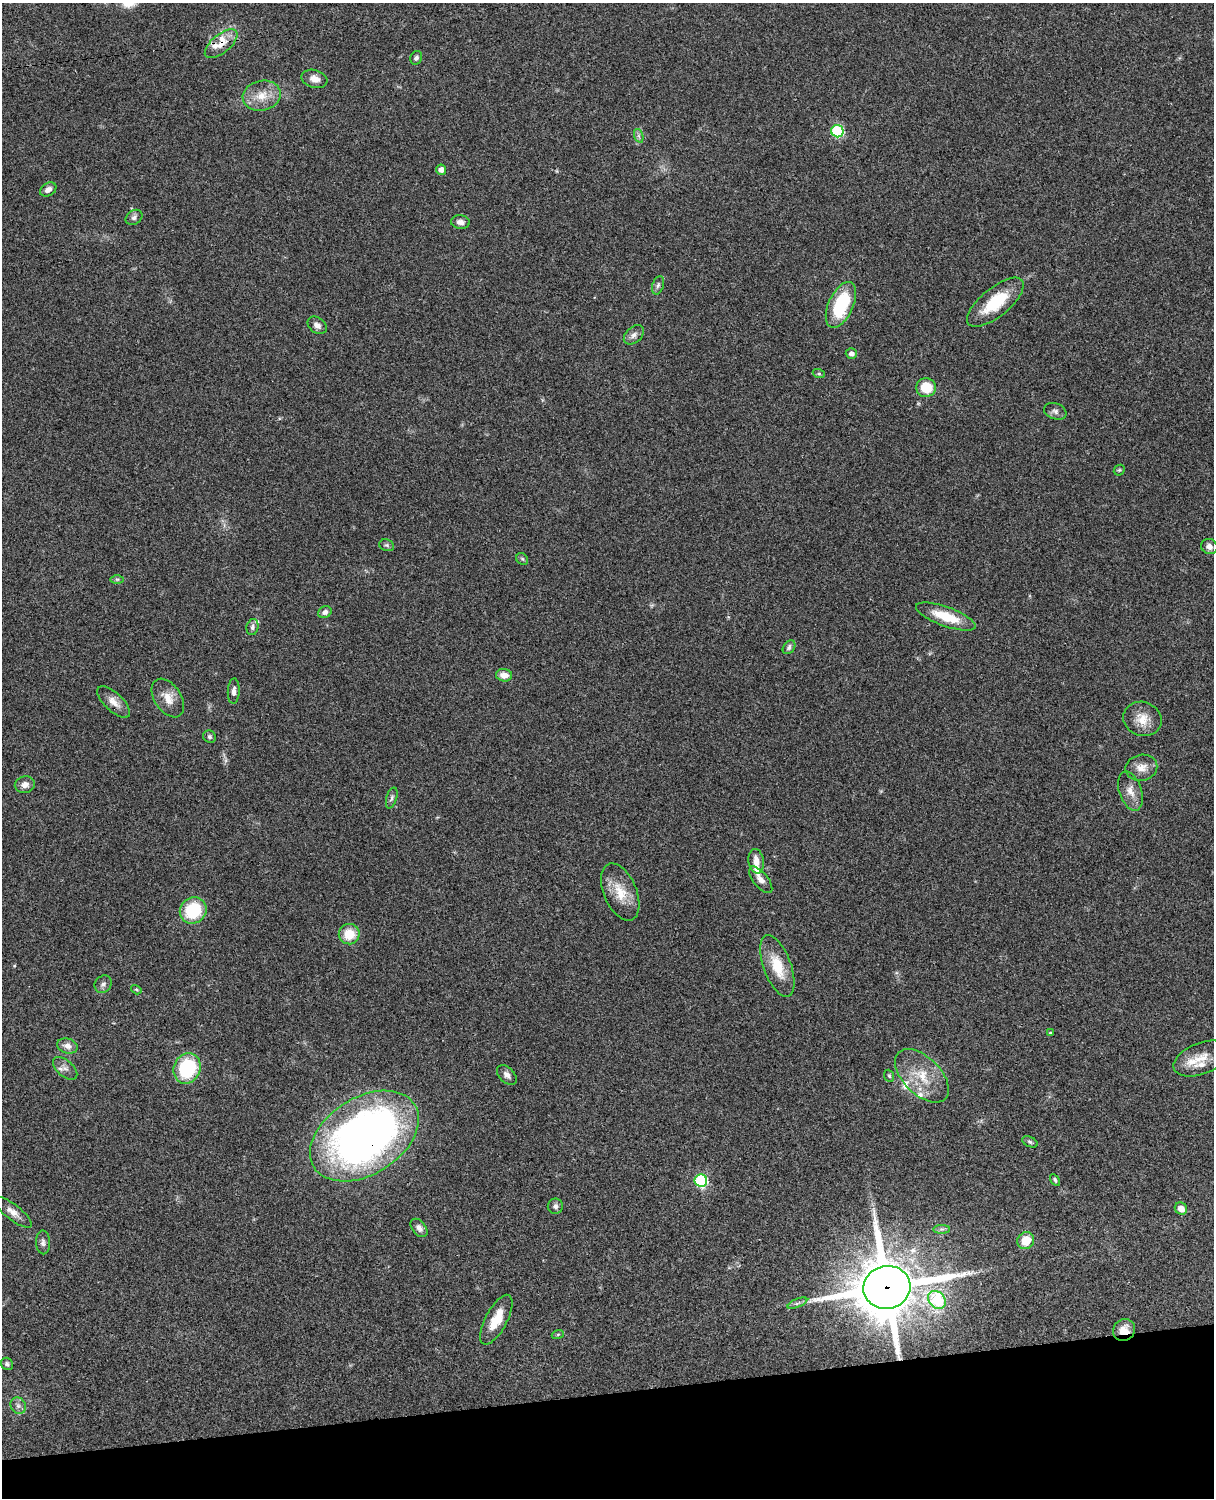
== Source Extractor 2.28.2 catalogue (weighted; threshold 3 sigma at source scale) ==
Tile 10 of 4 x 3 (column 2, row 3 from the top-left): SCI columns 1334-2545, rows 277-1772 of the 5089 x 4927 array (HDU 1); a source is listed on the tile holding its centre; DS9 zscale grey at full resolution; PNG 1216 x 1500 px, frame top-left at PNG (2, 3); each listed source drawn as its Kron ellipse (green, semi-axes under 4 px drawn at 4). Shown black and unused: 7% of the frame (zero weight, under 3 of 4 exposures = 6% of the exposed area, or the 3 px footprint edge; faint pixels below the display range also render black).
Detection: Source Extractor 2.28.2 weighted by HDU 2 'WHT'; one run over the whole footprint, this tile lists its part. Background 0.0759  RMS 0.0057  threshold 0.0257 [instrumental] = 3 sigma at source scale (4.5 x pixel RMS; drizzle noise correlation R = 1.50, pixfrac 1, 0.05/0.05 arcsec/px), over >= 5 px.
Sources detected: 82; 1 too faint to see at this stretch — neither listed nor drawn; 8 inside a brighter listed object's ellipse — not listed separately; the other 73 listed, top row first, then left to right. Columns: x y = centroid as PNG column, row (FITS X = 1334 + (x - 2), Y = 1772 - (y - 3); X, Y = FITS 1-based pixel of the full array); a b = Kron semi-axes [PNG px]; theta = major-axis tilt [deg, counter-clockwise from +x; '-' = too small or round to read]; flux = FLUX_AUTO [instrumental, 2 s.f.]
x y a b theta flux
221 44 20 9 39 7.1
416 58 7 5 69 1.7
314 79 13 9 -16 4.3
262 96 19 15 14 10
837 131 6 6 - 54
639 136 7 4 -71 1.3
441 170 5 5 - 2.9
48 190 9 6 32 3
134 217 9 7 35 1.8
460 222 9 6 -6 2.8
658 285 9 5 73 1.6
995 302 35 14 39 23
841 305 24 12 65 33
317 325 10 7 -36 2.8
634 335 11 7 42 2.6
851 354 5 5 - 2.8
819 374 6 4 -18 0.79
926 388 10 9 - 14
1055 411 11 8 -20 2.3
1119 470 6 5 - 0.78
387 545 8 5 -20 1.3
1209 547 8 7 - 3.1
522 559 6 5 - 1
117 579 6 4 0 0.89
325 612 7 5 28 2.1
946 617 31 9 -20 17
252 627 8 6 78 1.7
789 647 7 5 53 1.4
504 675 8 6 -4 5.2
234 691 12 6 87 2.5
168 698 21 13 -56 7.9
114 702 21 9 -43 5.3
1142 719 19 17 -20 9
209 737 7 6 - 1.2
1141 768 16 13 12 6
25 785 10 8 11 3.7
1130 791 20 11 -71 6
392 798 11 5 74 1.6
756 861 12 7 -81 4.7
761 880 16 7 -51 3.4
620 892 30 16 -67 13
193 910 14 12 39 29
349 934 10 10 - 12
777 966 33 13 -70 16
103 984 9 8 - 2.1
136 990 6 4 -33 0.69
1050 1033 4 3 - 0.58
67 1046 10 7 -17 3.4
1201 1058 29 15 21 11
65 1068 14 8 -42 3.2
187 1068 15 13 66 37
507 1075 12 7 -44 2.5
889 1076 6 4 -68 0.84
922 1076 33 18 -45 18
364 1136 59 38 32 330
1030 1142 8 5 -25 1.1
1055 1180 6 4 -59 1
701 1181 6 6 - 66
555 1206 8 7 - 1.8
1181 1209 6 6 - 4.4
13 1212 23 7 -38 4.6
419 1228 10 6 -50 2.6
942 1229 8 4 1 1.2
1026 1240 9 8 - 11
43 1242 12 7 -87 1.9
887 1287 24 21 12 3500
937 1300 10 7 -49 36
797 1303 10 4 23 1.5
496 1320 27 11 62 12
1124 1330 11 10 - 6.9
558 1334 6 4 19 0.72
7 1364 6 5 - 1.3
18 1406 9 7 -56 2.2
Overlapping masked pixels (flux is a lower limit): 4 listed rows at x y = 221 44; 364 1136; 887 1287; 1124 1330